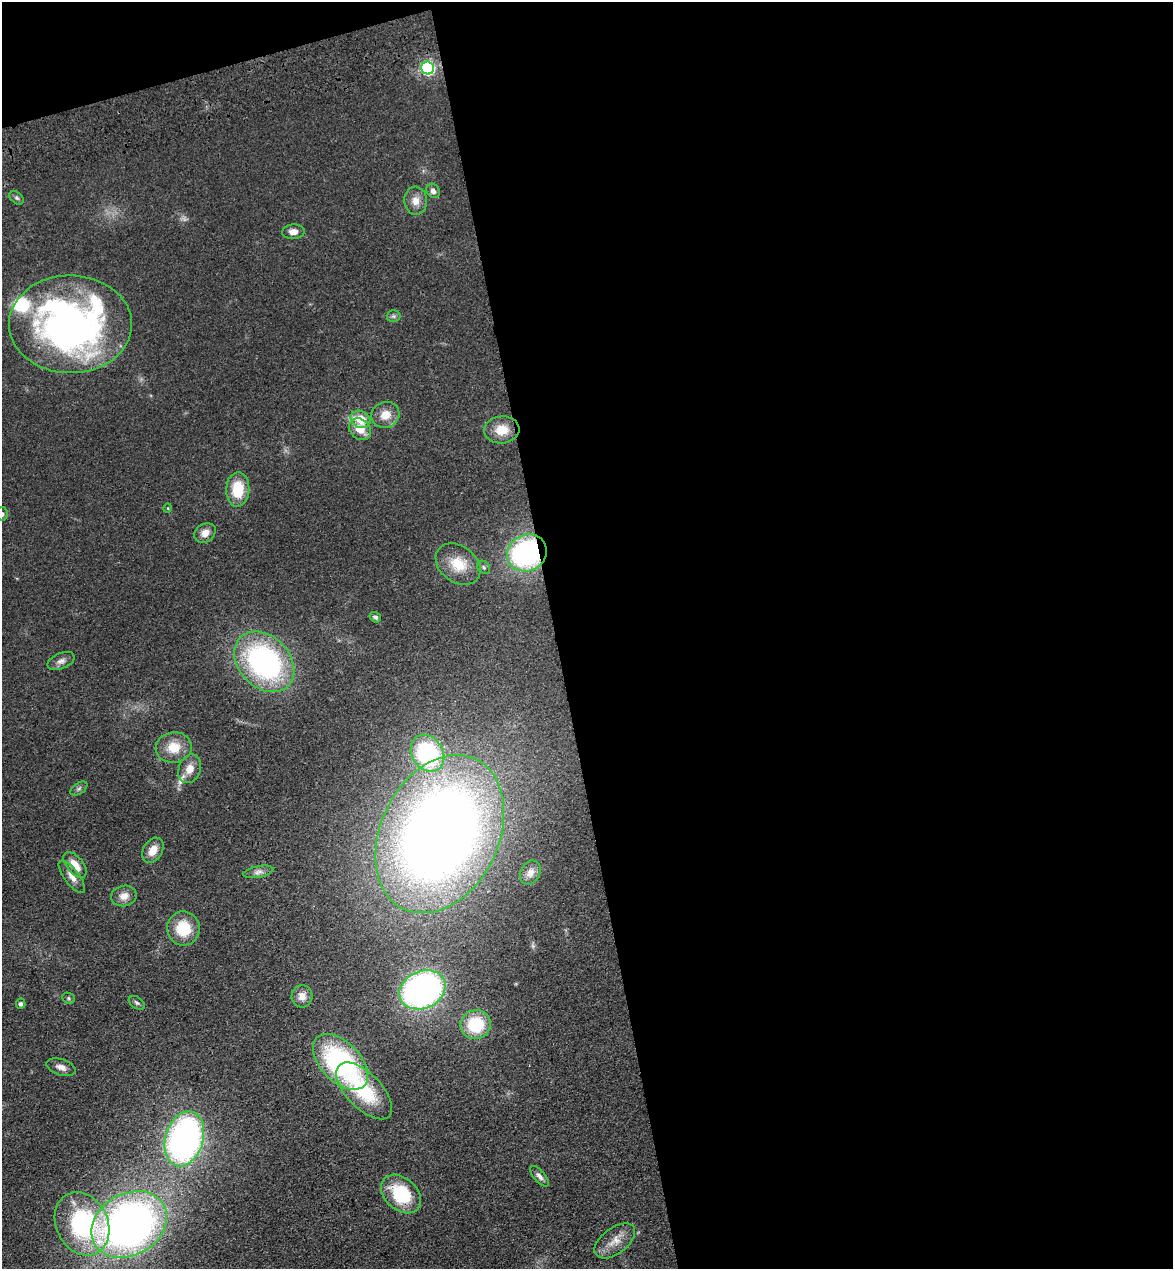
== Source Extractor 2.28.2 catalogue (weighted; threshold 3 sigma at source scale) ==
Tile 4 of 4 x 4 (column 4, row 1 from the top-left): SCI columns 3696-4866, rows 3919-5185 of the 5166 x 5303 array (HDU 1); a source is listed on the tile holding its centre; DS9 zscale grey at full resolution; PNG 1175 x 1271 px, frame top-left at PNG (2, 2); each listed source drawn as its Kron ellipse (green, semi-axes under 4 px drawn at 4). Shown black and unused: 55% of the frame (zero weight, under 3 of 4 exposures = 6% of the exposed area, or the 3 px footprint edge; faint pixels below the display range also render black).
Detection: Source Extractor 2.28.2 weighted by HDU 2 'WHT'; one run over the whole footprint, this tile lists its part. Background 0.0693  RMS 0.0071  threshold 0.0318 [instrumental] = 3 sigma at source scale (4.5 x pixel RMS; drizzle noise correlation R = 1.50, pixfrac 1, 0.05/0.05 arcsec/px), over >= 5 px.
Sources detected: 51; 1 too faint to see at this stretch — neither listed nor drawn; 2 inside a brighter listed object's ellipse — not listed separately; the other 48 listed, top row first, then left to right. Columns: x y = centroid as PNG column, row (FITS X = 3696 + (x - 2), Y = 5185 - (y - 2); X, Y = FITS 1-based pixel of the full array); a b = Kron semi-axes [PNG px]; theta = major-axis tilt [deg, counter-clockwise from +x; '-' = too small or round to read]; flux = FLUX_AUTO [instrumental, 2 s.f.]
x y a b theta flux
428 68 7 6 - 110
433 191 7 6 - 2.9
16 198 8 5 -40 1.5
416 201 14 11 -87 6.6
293 232 11 7 3 4.9
393 316 7 6 - 1.5
70 324 61 49 0 330
385 415 14 12 23 9.6
360 419 10 8 -26 15
360 429 12 10 -43 9.6
502 430 17 13 5 13
238 489 17 11 88 22
168 508 5 3 - 0.54
2 514 7 5 -82 1.6
205 533 11 9 32 5.7
527 553 20 18 28 130
458 564 24 18 -37 18
484 567 7 6 - 1.6
375 617 6 5 - 1.7
61 661 14 8 23 3.4
264 662 34 25 -46 150
174 747 18 15 8 14
428 753 19 15 -57 83
190 769 15 11 69 7.3
79 789 10 5 34 1.8
440 834 83 59 64 940
153 850 13 9 59 8.3
75 865 15 8 -51 8.6
258 872 15 5 11 3.5
530 872 13 9 60 4.2
72 877 19 7 -53 5.5
124 896 13 10 9 6.1
183 928 17 16 - 22
422 990 24 18 24 230
302 996 11 10 - 5.8
69 998 6 5 - 1.2
137 1003 9 5 -35 1.6
21 1004 5 4 - 1.9
476 1025 15 14 - 35
341 1062 34 20 -45 120
61 1067 15 8 -17 4.5
364 1091 36 17 -46 47
184 1139 28 19 73 260
539 1176 13 5 -49 2.8
401 1194 22 16 -42 36
82 1224 33 26 -64 96
129 1224 40 31 30 420
615 1241 23 13 37 9.6
Overlapping masked pixels (flux is a lower limit): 4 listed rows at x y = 428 68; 70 324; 527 553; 440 834
Isophote crosses this tile's border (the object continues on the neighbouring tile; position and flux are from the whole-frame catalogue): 1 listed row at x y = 2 514